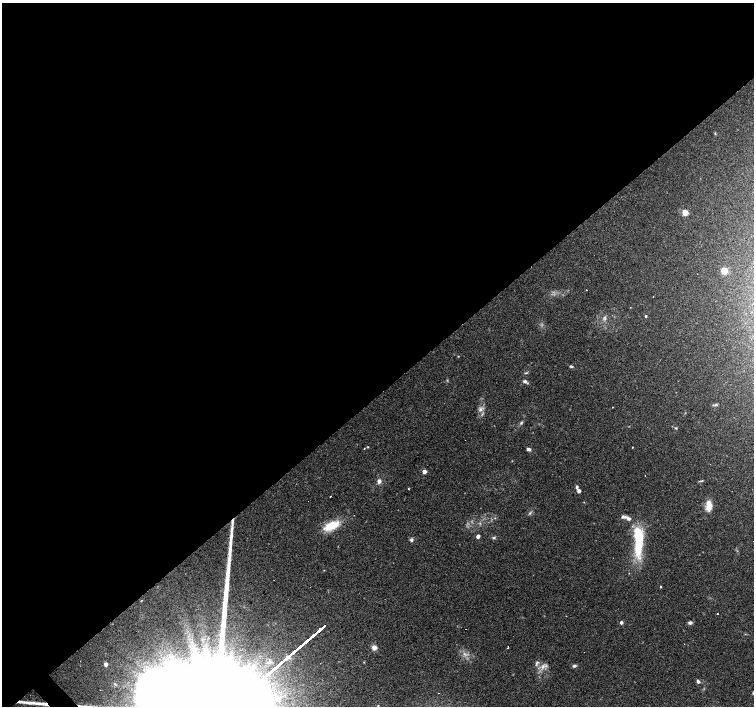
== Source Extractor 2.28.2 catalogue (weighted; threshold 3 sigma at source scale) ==
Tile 2 of 4 x 4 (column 2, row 1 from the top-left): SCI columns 1505-3007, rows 4433-5840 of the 6014 x 5983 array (HDU 1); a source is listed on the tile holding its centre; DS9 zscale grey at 2 x 2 block average (1 PNG px = mean of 2 x 2 image px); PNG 756 x 708 px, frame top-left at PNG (2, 3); no overlay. Shown black and unused: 56% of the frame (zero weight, under 2 of 3 exposures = <1% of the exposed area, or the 3 px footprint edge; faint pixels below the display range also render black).
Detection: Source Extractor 2.28.2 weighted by HDU 2 'WHT'; one run over the whole footprint, this tile lists its part. Background 0.074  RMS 0.0064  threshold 0.0287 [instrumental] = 3 sigma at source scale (4.5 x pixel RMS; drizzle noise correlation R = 1.50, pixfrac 1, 0.0396/0.0396 arcsec/px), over >= 5 px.
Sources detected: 66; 2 too faint to see at this stretch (2 x 2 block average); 2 inside a brighter object's white glare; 9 cosmic-ray / hot-pixel residue — not listed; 5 inside a brighter listed object's ellipse — not listed separately; the other 48 listed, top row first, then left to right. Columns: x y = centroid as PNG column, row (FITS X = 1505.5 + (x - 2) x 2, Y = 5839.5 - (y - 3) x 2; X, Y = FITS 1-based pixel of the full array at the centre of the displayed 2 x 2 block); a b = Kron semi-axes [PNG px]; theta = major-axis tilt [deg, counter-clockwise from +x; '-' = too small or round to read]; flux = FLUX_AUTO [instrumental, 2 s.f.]
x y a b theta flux
685 212 3 3 - 33
724 271 5 5 - 17
646 316 3 2 - 1.8
605 318 6 3 85 3.1
458 356 3 2 - 0.77
571 366 4 3 - 2
526 373 5 2 - 1.4
525 381 6 4 -25 3.9
716 405 4 3 - 2
480 409 6 5 - 5.3
521 423 5 3 - 2.1
676 428 3 3 - 1.4
368 447 3 2 - 0.88
632 447 2 2 - 0.79
364 449 2 2 - 2.2
528 449 6 4 -20 3.2
424 471 3 3 - 12
645 475 2 2 - 1.3
379 481 6 5 - 5.1
702 481 6 2 24 1.6
577 487 4 3 - 3
409 489 2 2 - 2
579 491 3 3 - 6.2
709 508 11 9 70 11
530 513 6 3 59 2.1
623 517 9 4 -2 4.7
331 525 18 8 23 37
478 536 3 2 - 8.7
411 540 4 3 - 3.4
639 543 35 9 86 74
660 586 2 2 - 1.4
621 622 4 3 - 3
690 623 5 4 - 4.2
508 647 2 2 - 19
193 648 16 9 70 30
374 648 5 4 - 8.3
206 653 15 8 89 29
537 663 7 3 45 3
106 664 3 3 - 5.1
174 664 6 5 - 7.4
543 666 5 4 - 5.1
574 666 5 3 - 2.9
698 681 5 4 - 3.5
115 684 3 2 - 0.88
438 693 2 2 - 1.1
23 702 18 3 -6 8.2
44 704 9 3 -14 5.4
378 706 5 3 - 1.6
Overlapping masked pixels (flux is a lower limit): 2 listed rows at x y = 23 702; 44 704
Isophote crosses this tile's border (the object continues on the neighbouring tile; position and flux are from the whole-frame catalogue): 1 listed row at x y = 378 706